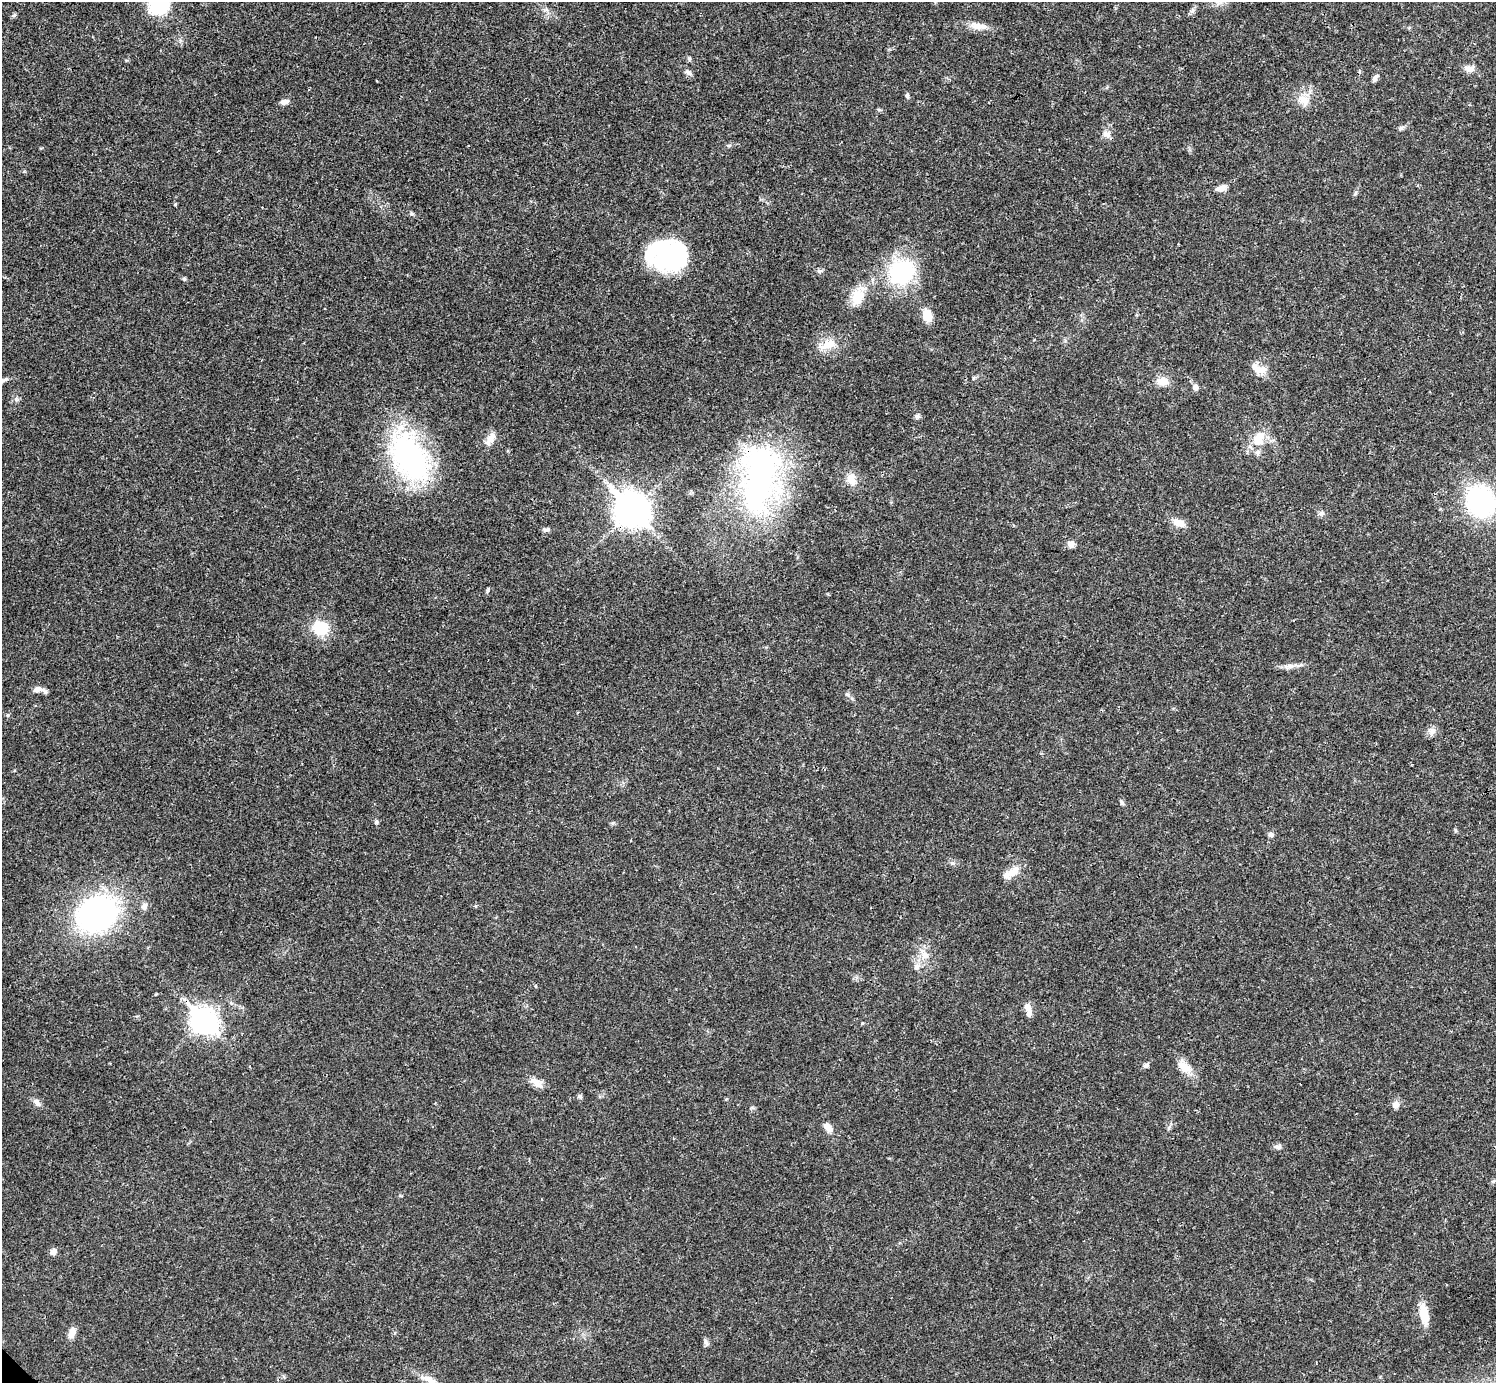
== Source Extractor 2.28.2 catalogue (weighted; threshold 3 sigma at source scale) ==
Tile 10 of 4 x 4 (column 2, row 3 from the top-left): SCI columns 1496-2989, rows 1539-2919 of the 5981 x 5981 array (HDU 1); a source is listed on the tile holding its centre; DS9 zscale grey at full resolution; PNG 1498 x 1385 px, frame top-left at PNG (2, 2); no overlay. Shown black and unused: <1% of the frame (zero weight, under 3 of 4 exposures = <1% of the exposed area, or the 3 px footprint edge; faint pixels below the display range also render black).
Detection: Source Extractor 2.28.2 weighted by HDU 2 'WHT'; one run over the whole footprint, this tile lists its part. Background 0.0208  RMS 0.0022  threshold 0.01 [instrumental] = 3 sigma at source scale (4.5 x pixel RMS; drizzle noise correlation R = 1.50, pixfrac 1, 0.05/0.05 arcsec/px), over >= 5 px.
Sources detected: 78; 3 inside a brighter object's white glare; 1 cosmic-ray / hot-pixel residue — not listed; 4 inside a brighter listed object's ellipse — not listed separately; the other 70 listed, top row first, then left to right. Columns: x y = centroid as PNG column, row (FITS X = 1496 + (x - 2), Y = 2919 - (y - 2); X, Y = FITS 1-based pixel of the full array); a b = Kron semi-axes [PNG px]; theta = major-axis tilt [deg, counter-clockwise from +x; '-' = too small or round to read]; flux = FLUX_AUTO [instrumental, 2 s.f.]
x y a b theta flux
160 4 16 13 50 20
1192 11 8 6 74 0.65
14 15 6 4 41 0.35
977 26 19 10 -7 2.3
689 59 6 5 - 0.36
1469 69 13 8 -5 1.5
688 73 10 6 -38 0.66
1375 78 12 5 60 0.77
907 95 6 5 - 0.44
1304 100 18 12 -41 2.7
284 102 11 6 10 1
1106 134 12 8 -22 1.2
1222 188 13 7 18 1.1
1355 194 7 4 59 0.39
175 204 5 3 - 0.2
667 255 41 26 79 19
820 271 7 4 18 0.39
901 272 36 30 37 18
184 279 6 5 - 0.32
858 296 26 15 68 4.8
927 316 14 9 -73 3.1
828 344 23 12 25 3.5
1260 370 19 10 -3 2.3
4 380 10 5 19 0.59
1162 381 15 10 1 2.4
1195 387 7 6 - 0.97
16 399 6 6 - 0.5
917 416 7 6 - 0.53
491 438 17 8 57 2
1257 441 16 11 -5 3.1
409 457 56 34 -59 46
759 478 92 43 82 61
851 479 16 12 -79 2.5
1481 501 21 18 -64 45
631 510 14 11 -44 350
1321 513 7 6 - 0.6
1178 523 16 9 -22 2.1
546 530 9 5 17 0.57
1070 544 9 8 - 1.1
488 590 8 3 77 0.32
321 628 16 15 - 7.5
1289 666 12 6 10 1.1
37 689 10 7 15 1.1
847 694 6 4 -19 0.35
1432 730 10 7 40 1
1122 802 8 4 -58 0.46
376 822 5 5 - 0.36
1455 830 6 4 -72 0.29
1271 834 6 6 - 0.61
952 863 6 5 - 0.42
1014 870 17 10 51 2.5
144 906 9 7 68 0.94
96 914 32 26 26 71
925 955 13 10 -53 2.2
916 967 9 6 28 0.72
1028 1008 12 8 -71 1.6
204 1021 11 9 -45 190
1146 1065 8 5 47 0.62
1184 1067 21 11 -30 2.8
537 1083 19 9 -34 1.9
580 1096 7 5 -55 0.46
37 1103 13 5 -35 0.84
1396 1105 9 8 - 1.2
828 1127 12 7 -52 1.5
1278 1146 10 6 12 0.66
53 1252 7 6 - 1.4
1424 1313 26 10 -82 3.9
72 1333 14 7 73 1.7
706 1343 10 5 -68 0.64
429 1379 26 8 -23 2.5
Overlapping masked pixels (flux is a lower limit): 3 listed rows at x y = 409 457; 759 478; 631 510
Isophote crosses this tile's border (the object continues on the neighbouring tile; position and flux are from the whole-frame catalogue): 3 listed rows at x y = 160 4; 1481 501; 429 1379
Unlisted compact peaks at least as high as the median listed source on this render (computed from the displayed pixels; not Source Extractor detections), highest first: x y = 1401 128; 411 214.